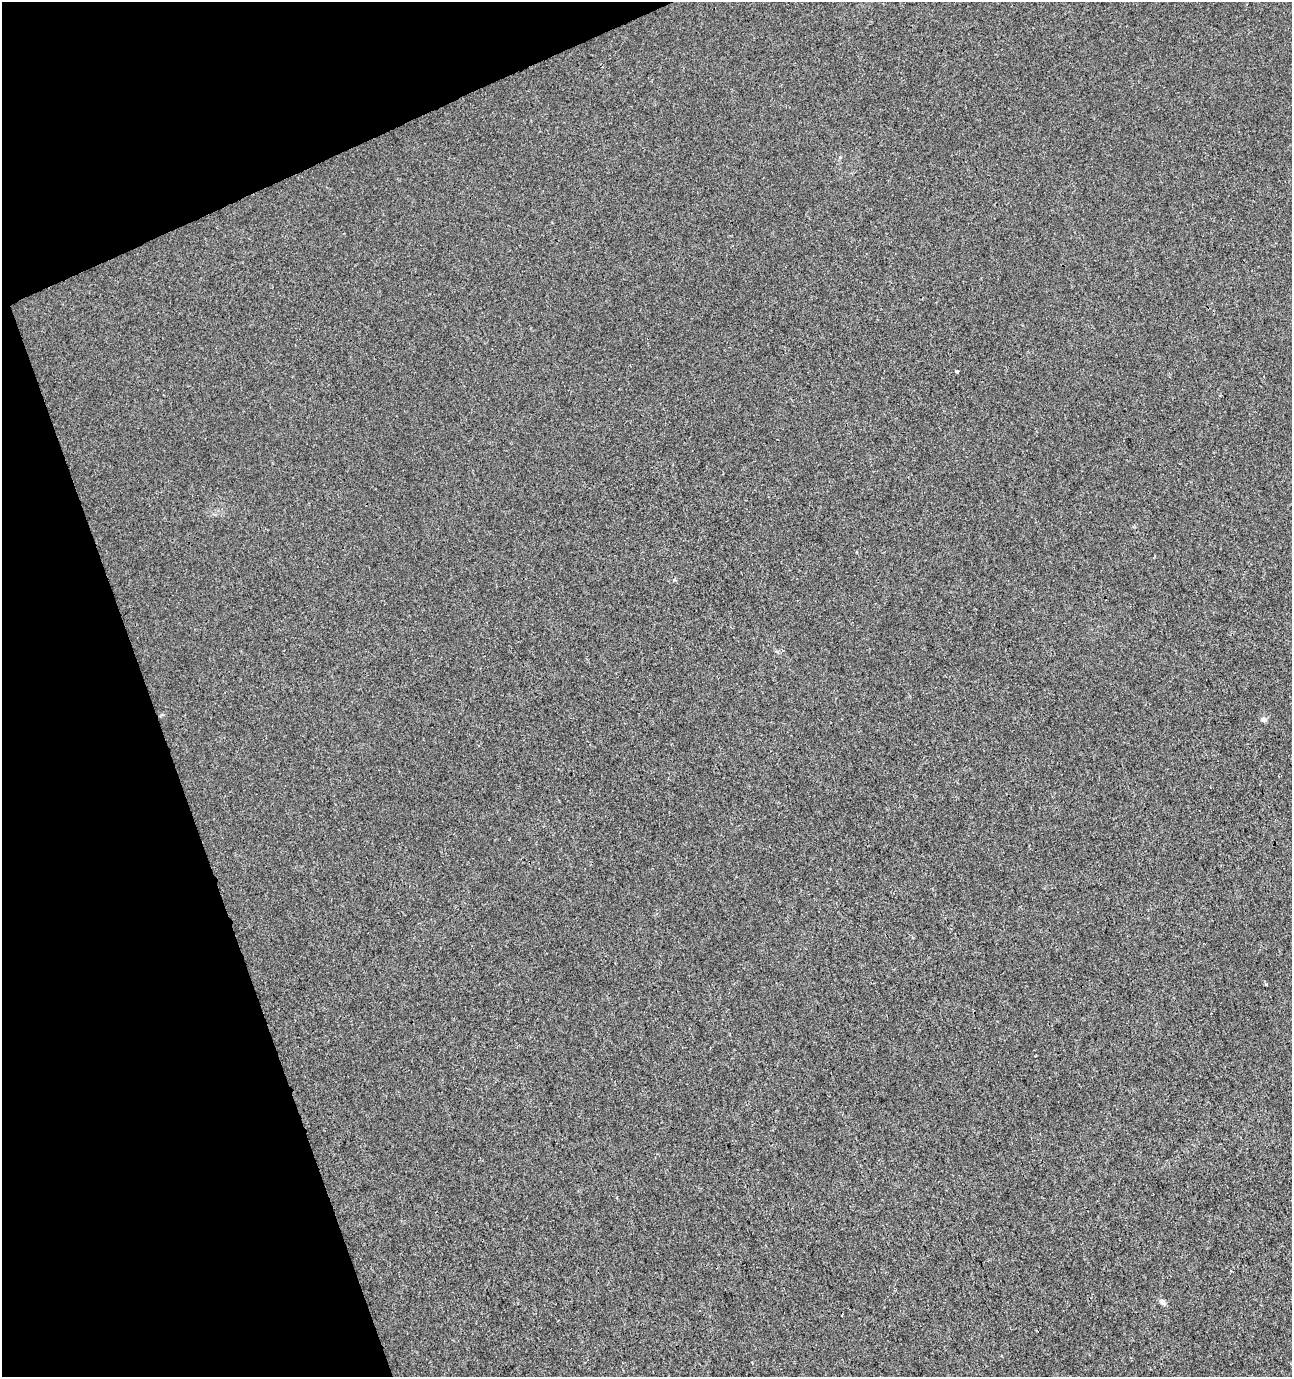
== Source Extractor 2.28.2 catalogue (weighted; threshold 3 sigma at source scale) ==
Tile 5 of 4 x 4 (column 1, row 2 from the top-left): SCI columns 153-1442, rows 2795-4169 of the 5412 x 5593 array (HDU 1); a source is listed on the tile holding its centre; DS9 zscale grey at full resolution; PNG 1294 x 1379 px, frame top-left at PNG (2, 2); no overlay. Shown black and unused: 18% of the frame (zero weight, under 3 of 4 exposures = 4% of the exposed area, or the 3 px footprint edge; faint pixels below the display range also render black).
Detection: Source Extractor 2.28.2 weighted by HDU 2 'WHT'; one run over the whole footprint, this tile lists its part. Background 0.00131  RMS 0.0027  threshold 0.0123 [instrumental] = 3 sigma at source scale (4.5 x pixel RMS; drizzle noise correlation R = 1.50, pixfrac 1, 0.0396/0.0396 arcsec/px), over >= 5 px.
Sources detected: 3; all 3 listed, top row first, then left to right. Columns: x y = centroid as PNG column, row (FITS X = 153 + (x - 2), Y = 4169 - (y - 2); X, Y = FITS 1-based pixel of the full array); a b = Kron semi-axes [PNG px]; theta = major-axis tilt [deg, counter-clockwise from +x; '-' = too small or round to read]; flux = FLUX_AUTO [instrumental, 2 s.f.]
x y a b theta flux
956 371 4 3 - 1
1263 719 8 5 11 0.69
1162 1301 9 6 -37 0.89